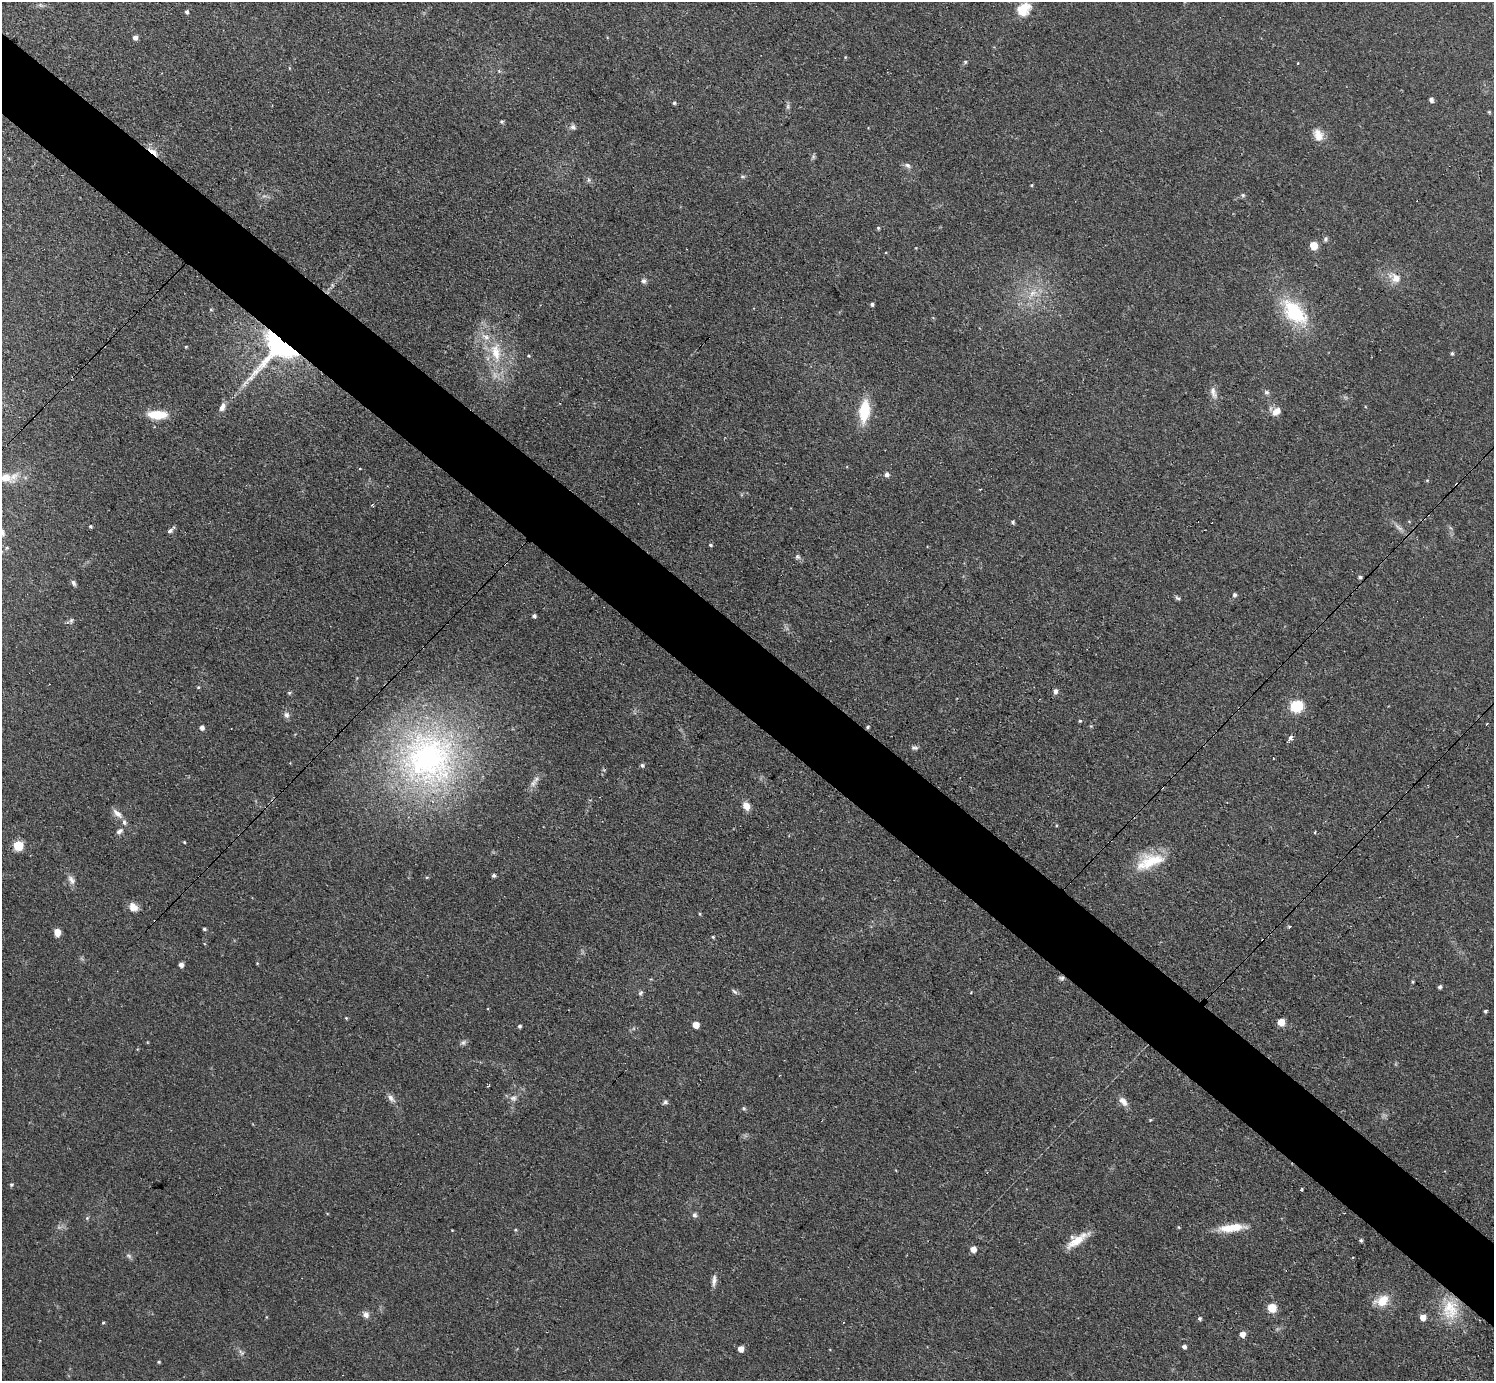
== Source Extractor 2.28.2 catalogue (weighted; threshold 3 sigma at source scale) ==
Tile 6 of 4 x 4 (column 2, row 2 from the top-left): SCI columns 1547-3038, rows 3080-4458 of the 6141 x 6138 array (HDU 1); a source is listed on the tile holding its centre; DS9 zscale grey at full resolution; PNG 1496 x 1383 px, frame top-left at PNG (2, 2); no overlay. Shown black and unused: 6% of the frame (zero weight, under 3 of 4 exposures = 1% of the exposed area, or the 3 px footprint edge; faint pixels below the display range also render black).
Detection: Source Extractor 2.28.2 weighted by HDU 2 'WHT'; one run over the whole footprint, this tile lists its part. Background 0.116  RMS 0.007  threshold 0.0315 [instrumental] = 3 sigma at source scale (4.5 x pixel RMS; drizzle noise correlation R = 1.50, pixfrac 1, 0.05/0.05 arcsec/px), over >= 5 px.
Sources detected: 140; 1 too faint to see at this stretch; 2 inside a brighter object's white glare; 4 cosmic-ray / hot-pixel residue — not listed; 3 inside a brighter listed object's ellipse — not listed separately; the other 130 listed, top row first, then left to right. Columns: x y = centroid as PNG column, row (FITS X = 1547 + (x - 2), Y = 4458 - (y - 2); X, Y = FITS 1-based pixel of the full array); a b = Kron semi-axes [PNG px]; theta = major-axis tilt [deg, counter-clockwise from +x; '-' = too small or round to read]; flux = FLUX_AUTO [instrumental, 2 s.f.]
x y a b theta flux
1023 9 19 15 38 13
187 12 4 4 - 1.4
135 38 5 5 - 3
845 57 4 4 - 0.66
965 62 5 4 - 0.86
289 68 5 3 - 0.54
499 71 5 5 - 0.87
1431 100 6 5 - 1.9
674 103 5 5 - 1.1
788 107 9 4 82 1.6
1489 112 4 4 - 0.78
502 122 5 5 - 1
573 127 9 7 -26 2.1
1318 135 16 11 -74 7.9
153 151 15 5 -36 6.5
813 157 7 4 73 1.2
907 165 8 6 -37 2
742 176 7 4 -5 1.1
589 180 7 4 90 1.2
1032 185 5 3 - 0.65
1243 195 6 5 - 1.1
878 228 5 4 - 0.82
1325 239 6 5 - 1.3
1314 246 6 6 - 12
1395 278 21 12 -30 9.4
644 281 7 6 - 2.1
1032 293 11 8 49 6.3
872 304 4 4 - 1.4
211 309 4 4 - 0.82
1294 312 36 20 -44 43
278 340 64 32 64 160
186 347 4 3 - 0.58
496 352 29 14 -81 22
1452 353 5 4 - 1.1
529 356 4 3 - 0.66
1213 392 19 8 -72 4.8
1266 392 7 6 - 1.7
222 407 11 6 66 3.7
864 411 24 11 84 24
1276 411 12 8 41 5.8
157 415 22 9 -2 15
360 468 4 3 - 0.61
887 474 6 6 - 2.1
5 477 17 10 -6 7.7
1427 480 5 3 - 0.63
1013 522 5 5 - 1.1
90 526 4 4 - 0.87
170 530 9 4 34 2.3
2 533 8 5 -78 1.7
710 545 5 3 - 0.86
797 556 6 5 - 1.3
1360 577 4 4 - 1.4
73 583 7 5 -65 2
1234 595 5 5 - 1.4
1177 598 8 4 -36 1.3
534 616 5 4 - 1.6
71 620 7 5 69 1.4
198 687 5 4 - 0.67
1055 691 5 5 - 2.7
289 693 5 4 - 0.96
1298 705 7 6 - 47
286 715 9 7 -72 2.5
1080 721 4 4 - 0.71
1487 724 3 2 - 0.66
868 727 5 3 - 1
202 728 5 4 - 2.9
1291 738 5 4 - 3.2
914 748 9 6 -6 1.7
428 759 78 77 - 270
642 765 6 5 - 1.3
533 783 14 7 57 3.8
746 806 9 7 -60 6.2
117 814 15 7 -42 4.6
119 831 11 6 34 2.6
1315 832 3 3 - 1
184 842 3 3 - 0.6
18 846 7 7 - 17
1152 861 34 18 17 26
494 876 4 4 - 1.5
427 877 6 3 18 0.71
71 880 13 8 -53 3.6
133 907 11 9 -37 6.2
700 914 5 3 - 0.7
1290 927 3 3 - 1.2
204 929 4 3 - 0.94
57 932 7 6 - 6.8
713 937 4 4 - 0.78
1263 940 3 3 - 1.1
257 963 4 3 - 0.59
181 965 5 5 - 2.4
1061 978 9 5 -11 1.6
1412 981 6 3 82 0.87
1440 987 4 4 - 1.5
735 991 9 5 -41 1.5
640 993 7 5 45 1.4
1485 1011 4 3 - 1.1
346 1018 4 3 - 0.61
1281 1022 6 6 - 8.6
696 1025 5 5 - 12
520 1026 4 4 - 1.3
463 1042 8 6 29 1.9
391 1098 13 7 -49 3.4
513 1098 9 9 - 3.3
1123 1101 14 8 -51 4.5
665 1102 7 6 - 1.6
744 1108 6 5 - 1.1
11 1185 5 5 - 1
1301 1189 3 2 - 0.77
694 1215 6 5 - 2.1
87 1218 5 4 - 0.93
1178 1227 5 3 - 0.62
1232 1228 35 9 6 15
515 1230 5 3 - 0.65
1077 1240 33 9 34 12
1361 1240 4 4 - 1.1
973 1249 5 5 - 5.9
129 1256 9 4 -36 1.6
714 1280 16 6 85 3.3
1382 1301 18 12 22 12
1272 1308 6 6 - 16
1450 1309 29 22 87 25
366 1315 8 8 - 3.4
1200 1318 5 5 - 1.2
1423 1318 5 5 - 6.9
103 1323 4 3 - 0.67
1242 1334 5 5 - 5.1
1184 1347 5 4 - 2
741 1349 5 4 - 6.3
241 1352 10 6 -45 2.2
159 1362 5 4 - 0.8
Overlapping masked pixels (flux is a lower limit): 5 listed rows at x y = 153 151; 278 340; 868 727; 1263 940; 1061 978
Isophote crosses this tile's border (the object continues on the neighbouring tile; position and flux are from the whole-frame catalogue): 2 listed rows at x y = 5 477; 2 533